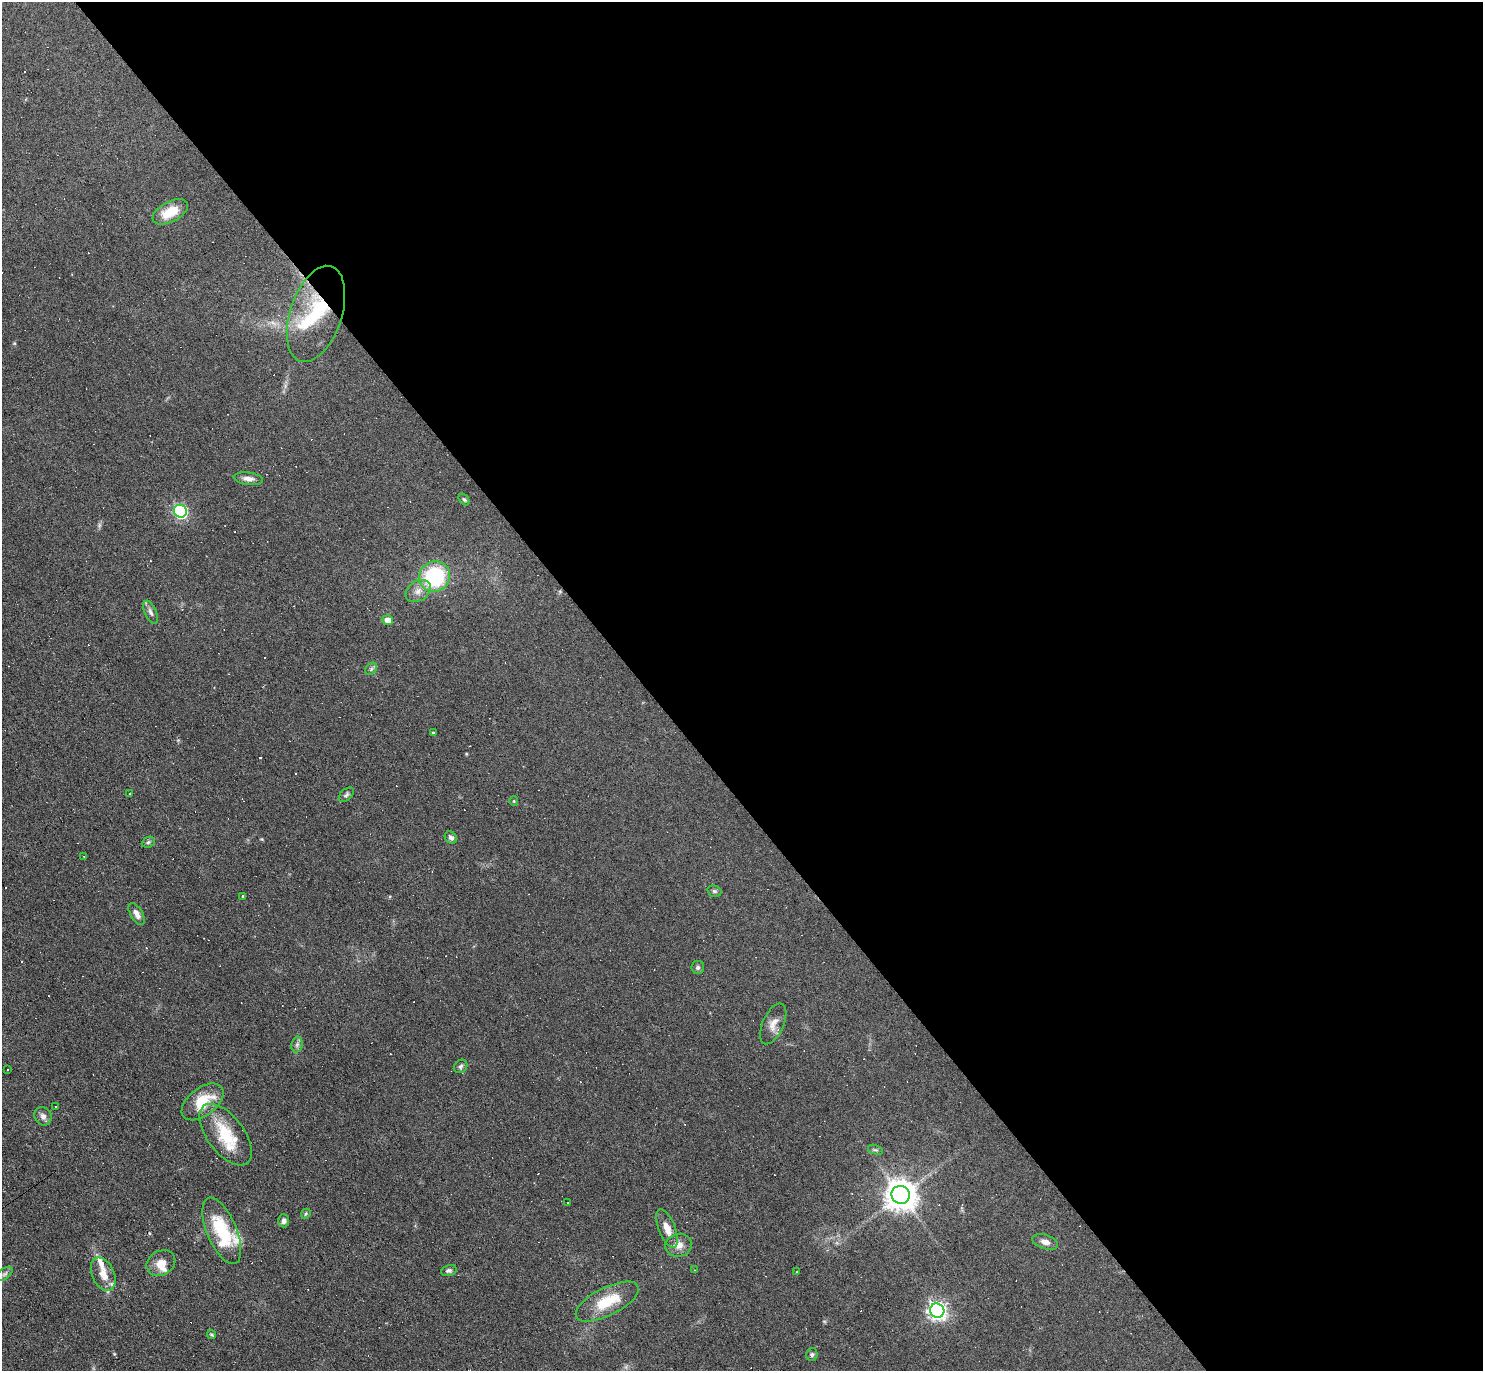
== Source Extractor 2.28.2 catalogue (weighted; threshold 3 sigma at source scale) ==
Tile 8 of 4 x 4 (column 4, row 2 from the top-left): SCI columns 4443-5923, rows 2888-4256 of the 5923 x 5919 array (HDU 1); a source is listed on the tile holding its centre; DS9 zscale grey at full resolution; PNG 1485 x 1373 px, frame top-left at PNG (2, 2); each listed source drawn as its Kron ellipse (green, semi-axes under 4 px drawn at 4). Shown black and unused: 57% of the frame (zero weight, under 3 of 6 exposures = <1% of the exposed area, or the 3 px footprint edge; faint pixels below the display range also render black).
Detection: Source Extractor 2.28.2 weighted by HDU 2 'WHT'; one run over the whole footprint, this tile lists its part. Background 0.0809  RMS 0.0058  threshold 0.0238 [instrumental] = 3 sigma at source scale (4.09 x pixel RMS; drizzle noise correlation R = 1.36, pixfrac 0.8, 0.05/0.05 arcsec/px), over >= 5 px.
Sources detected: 92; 1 inside a brighter object's white glare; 38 cosmic-ray / hot-pixel residue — neither listed nor drawn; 5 inside a brighter listed object's ellipse — not listed separately; the other 48 listed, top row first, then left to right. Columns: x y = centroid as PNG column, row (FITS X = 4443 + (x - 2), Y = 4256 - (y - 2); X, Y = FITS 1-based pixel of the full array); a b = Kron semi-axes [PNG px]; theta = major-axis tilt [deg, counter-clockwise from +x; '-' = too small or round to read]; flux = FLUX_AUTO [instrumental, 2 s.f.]
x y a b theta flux
170 212 19 10 27 12
316 314 50 26 72 37
248 479 15 6 -7 3
464 500 6 4 -48 0.86
180 511 6 6 - 84
434 577 16 15 - 47
418 591 13 10 32 4.2
150 612 12 6 -66 2.2
388 620 5 5 - 5.5
371 669 7 5 47 1.2
433 733 4 3 - 0.94
130 794 3 2 - 0.59
346 795 9 5 43 1.2
514 801 5 4 - 0.52
451 838 7 5 -47 1.8
148 842 7 5 23 1
84 856 3 2 - 0.32
714 891 7 5 -16 1.1
243 896 4 3 - 0.7
137 914 12 6 -58 3.1
698 967 6 6 - 1.2
773 1024 22 10 66 4.9
297 1044 8 5 78 1.5
461 1066 7 6 - 1.3
8 1070 3 3 - 1.1
203 1102 24 14 38 16
55 1106 3 3 - 1.7
43 1116 9 8 - 2.2
226 1135 36 18 -53 22
875 1150 8 4 -18 0.94
901 1195 9 9 - 880
568 1203 3 2 - 0.65
306 1214 5 4 - 0.75
284 1221 6 5 - 1.9
667 1229 20 8 -68 5.7
222 1231 35 15 -67 30
1045 1242 13 7 -18 3.2
679 1245 13 11 14 4.7
161 1263 15 12 31 5.7
449 1270 8 5 16 1.5
694 1270 3 2 - 0.32
797 1272 2 2 - 0.41
5 1274 9 5 38 1.3
103 1274 17 11 -65 7.3
607 1302 34 14 27 19
937 1311 7 7 - 230
212 1334 4 4 - 0.71
812 1355 6 5 - 1.1
Overlapping masked pixels (flux is a lower limit): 1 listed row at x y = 316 314